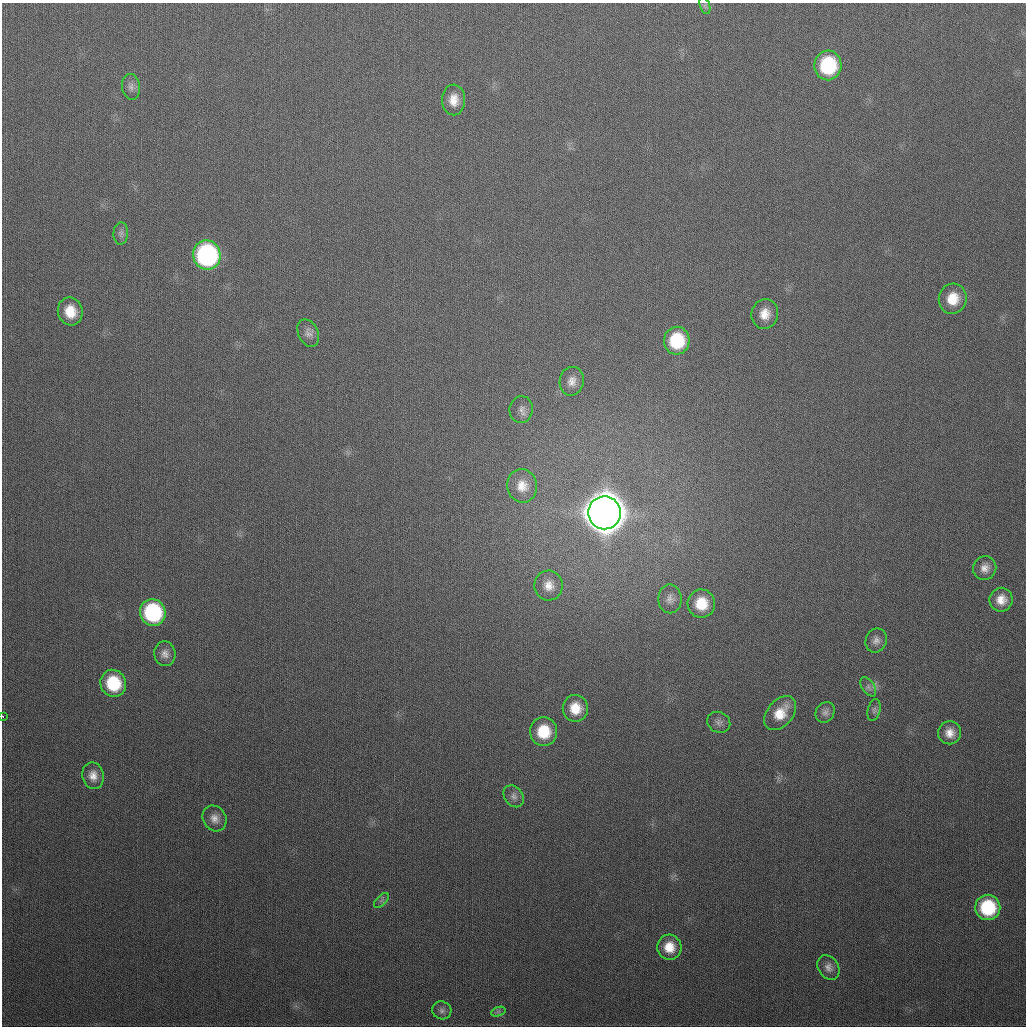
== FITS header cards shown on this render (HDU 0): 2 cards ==
NAXIS1  =                 1024
NAXIS2  =                 1024

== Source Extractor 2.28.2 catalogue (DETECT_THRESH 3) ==
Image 1024 x 1024 px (HDU 0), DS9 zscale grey, 1 PNG px = 1 image px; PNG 1028 x 1028 px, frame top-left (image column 1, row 1024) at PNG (2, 3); each listed source drawn as its Kron ellipse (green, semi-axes under 4 px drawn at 4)
Background 313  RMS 12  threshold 36.7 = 3 sigma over >= 5 px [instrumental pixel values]
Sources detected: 42; all 42 listed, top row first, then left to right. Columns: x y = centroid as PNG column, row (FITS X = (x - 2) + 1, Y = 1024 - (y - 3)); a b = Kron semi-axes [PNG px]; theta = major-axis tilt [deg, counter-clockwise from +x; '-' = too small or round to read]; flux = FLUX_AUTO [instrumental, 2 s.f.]
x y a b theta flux
705 6 9 5 -71 2.0e+03
828 65 15 13 84 6.4e+04
131 87 13 9 -82 4.4e+03
454 100 15 11 -88 1.1e+04
121 233 11 7 86 3.3e+03
207 255 15 14 - 1.6e+05
953 299 15 14 - 1.8e+04
70 311 14 12 -72 1.8e+04
765 314 15 13 75 1.2e+04
308 333 14 10 -64 5.1e+03
677 341 14 13 - 4.2e+04
572 381 14 12 78 7.5e+03
521 410 13 11 78 5.5e+03
522 486 17 15 -78 1.2e+04
605 513 16 16 - 3.6e+06
985 568 12 11 - 6.7e+03
549 585 15 14 - 1.0e+04
670 599 14 11 -89 6.5e+03
1001 600 12 11 - 9.7e+03
701 604 14 13 - 2.2e+04
153 612 13 12 - 8.8e+04
876 640 12 10 69 4.9e+03
165 654 12 10 -80 5.6e+03
113 683 13 12 - 4.2e+04
868 687 11 6 -57 3.0e+03
575 708 13 12 - 1.6e+04
874 710 11 6 76 2.7e+03
825 712 11 9 56 4.0e+03
780 713 19 13 50 1.7e+04
3 717 3 2 - 2.1e+03
719 722 12 10 -25 4.3e+03
544 732 14 13 - 2.8e+04
950 733 11 11 - 8.6e+03
93 776 13 10 -78 8.0e+03
514 796 12 9 -54 4.2e+03
214 818 13 11 -56 6.9e+03
381 900 9 5 45 2.1e+03
988 907 12 12 - 5.3e+04
669 947 12 12 - 1.5e+04
828 967 13 10 -57 5.4e+03
442 1010 9 9 - 3.6e+03
498 1012 7 4 19 2.0e+03
At the frame edge (FLAGS 8, measured only in part): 1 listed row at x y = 3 717